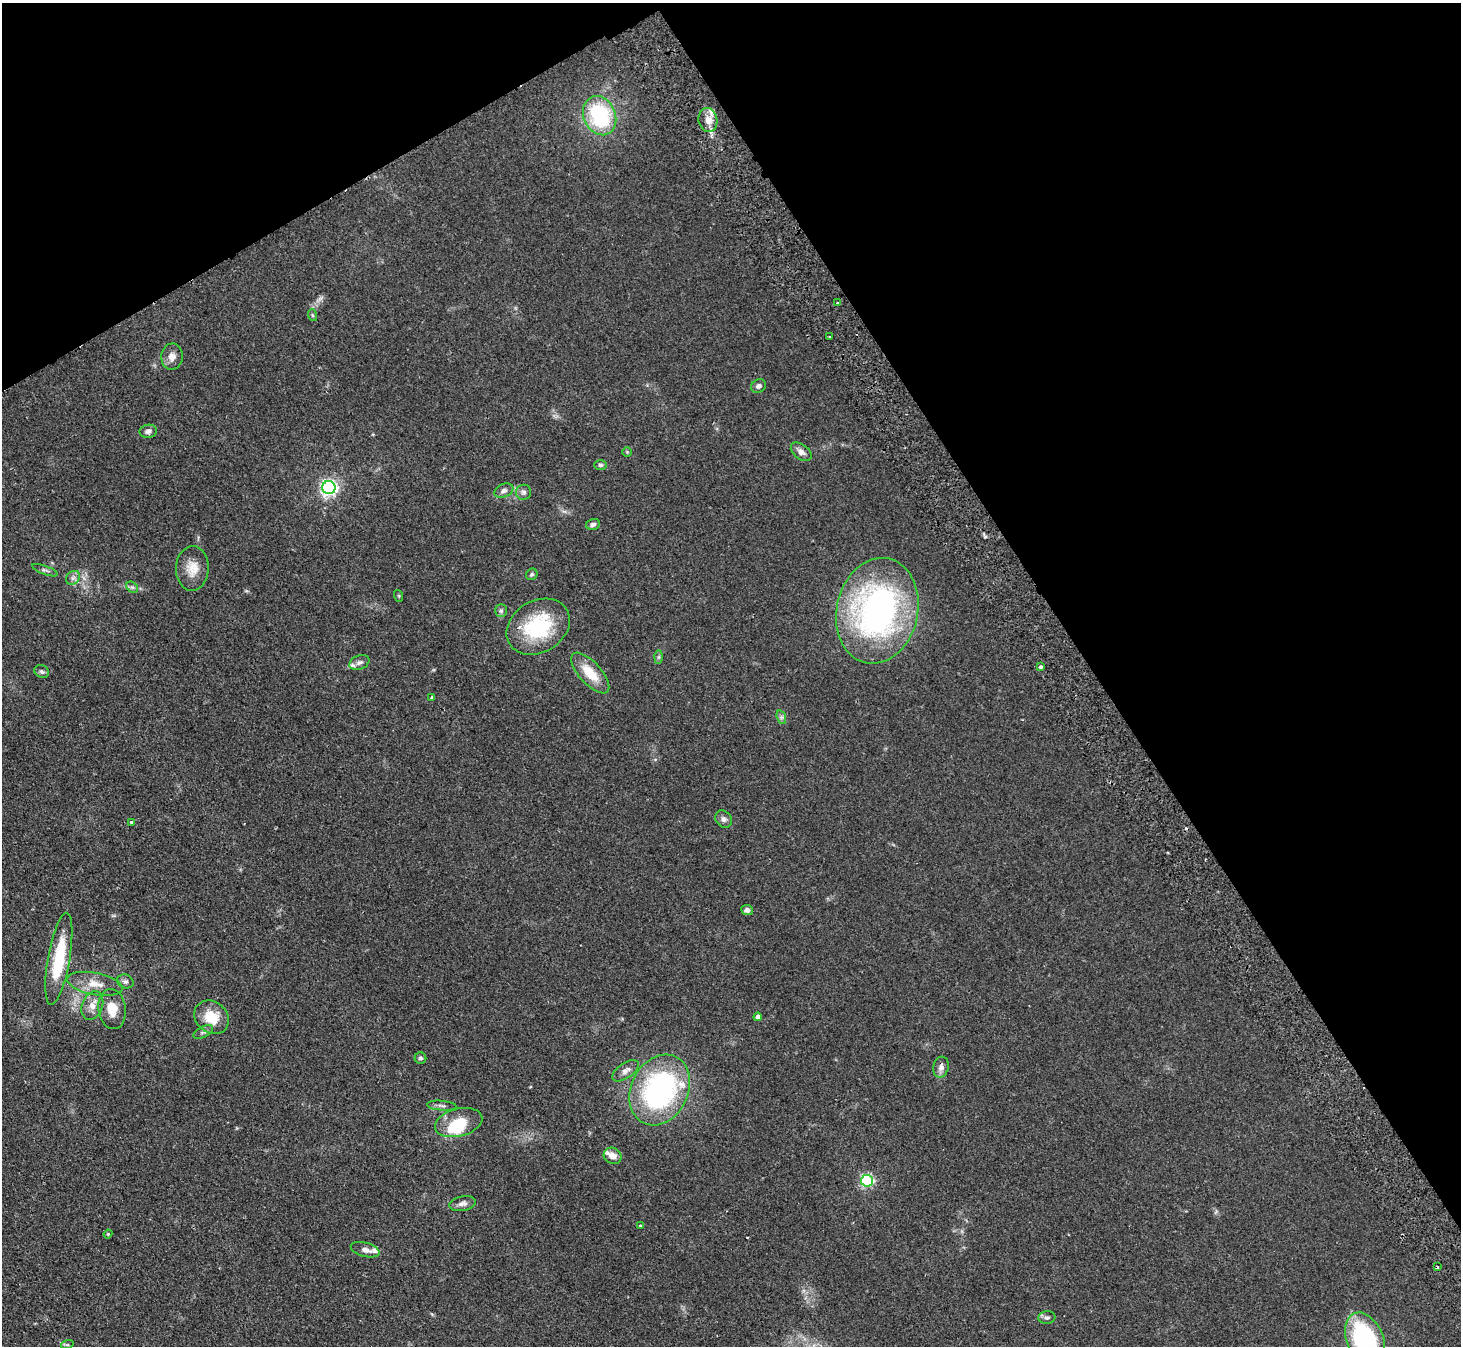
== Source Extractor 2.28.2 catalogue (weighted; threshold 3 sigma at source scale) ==
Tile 3 of 4 x 4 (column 3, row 1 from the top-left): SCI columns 2971-4429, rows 4362-5705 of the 5940 x 5898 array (HDU 1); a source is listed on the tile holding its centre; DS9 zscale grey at full resolution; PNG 1463 x 1348 px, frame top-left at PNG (2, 3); each listed source drawn as its Kron ellipse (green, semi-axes under 4 px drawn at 4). Shown black and unused: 32% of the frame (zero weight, under 2 of 3 exposures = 3% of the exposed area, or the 3 px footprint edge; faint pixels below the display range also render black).
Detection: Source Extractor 2.28.2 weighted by HDU 2 'WHT'; one run over the whole footprint, this tile lists its part. Background 0.0991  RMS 0.0091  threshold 0.041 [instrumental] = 3 sigma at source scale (4.5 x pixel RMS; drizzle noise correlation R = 1.50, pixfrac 1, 0.05/0.05 arcsec/px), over >= 5 px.
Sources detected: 67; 1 cosmic-ray / hot-pixel residue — neither listed nor drawn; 8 inside a brighter listed object's ellipse — not listed separately; the other 58 listed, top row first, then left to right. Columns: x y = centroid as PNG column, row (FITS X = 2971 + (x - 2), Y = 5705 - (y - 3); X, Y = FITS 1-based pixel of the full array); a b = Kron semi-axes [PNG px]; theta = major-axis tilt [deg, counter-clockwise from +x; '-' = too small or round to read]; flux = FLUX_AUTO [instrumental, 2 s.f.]
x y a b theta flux
600 116 20 16 -65 77
708 120 12 9 -79 7.8
837 303 3 3 - 2.1
312 315 6 4 -71 1.2
829 337 2 2 - 0.94
172 357 13 11 86 6.4
759 386 8 6 29 3
148 431 9 6 10 3.2
627 452 5 4 - 0.96
801 452 12 7 -37 4.9
601 465 6 5 - 1.7
329 488 6 6 - 320
504 491 10 6 23 3.4
524 492 7 7 - 2.6
593 524 7 5 16 2.6
192 568 22 16 88 14
45 570 14 3 -20 2
532 574 6 5 - 1.7
73 578 7 6 - 3
132 587 6 5 - 2
399 596 6 4 -72 0.93
501 611 6 5 - 2.2
877 611 53 40 77 270
538 627 33 26 31 64
659 657 7 4 89 1.4
359 662 10 7 23 3.2
1041 667 3 3 - 3.6
42 672 7 6 - 2.1
590 673 26 11 -48 20
432 697 3 3 - 2.3
781 717 7 4 -71 1.8
724 819 9 7 -48 3.2
131 822 3 3 - 1.2
747 910 6 5 - 3.1
59 959 47 11 80 50
125 981 8 6 -20 2.6
95 984 28 11 -11 14
92 1005 15 10 69 8.2
112 1009 20 13 -82 15
212 1017 18 15 -41 20
758 1017 4 4 - 4.2
203 1032 11 5 27 2.3
420 1058 6 5 - 2.3
941 1067 10 7 76 4.3
626 1071 15 7 36 5.3
660 1090 37 28 64 170
442 1106 15 5 -5 3.1
459 1123 24 14 14 21
613 1156 9 8 - 6.1
867 1181 6 6 - 140
463 1204 13 7 10 4.1
640 1225 4 3 - 1
108 1234 4 4 - 0.89
365 1250 15 7 -16 4.6
1437 1267 3 3 - 2
1047 1317 8 6 7 2.3
1365 1339 28 18 -67 120
67 1345 6 4 18 1.5
Isophote crosses this tile's border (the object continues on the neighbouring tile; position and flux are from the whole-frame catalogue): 1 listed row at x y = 1365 1339